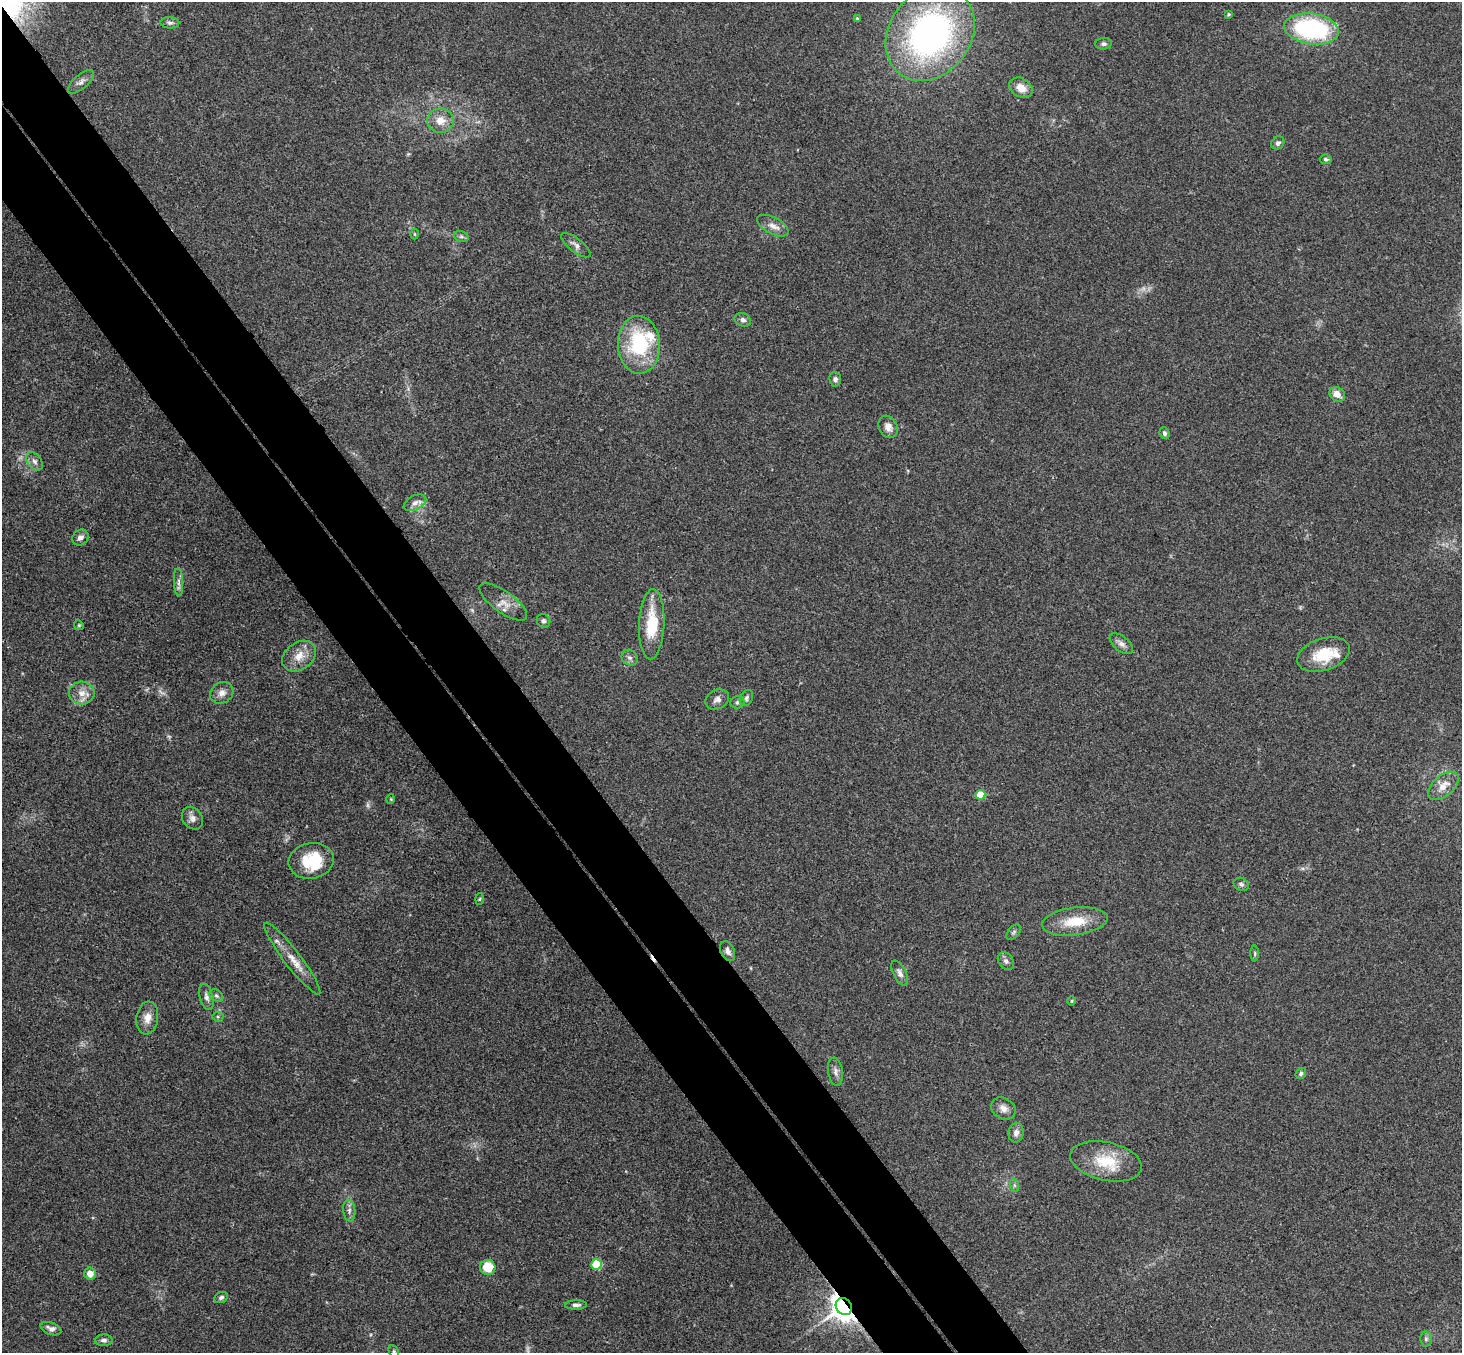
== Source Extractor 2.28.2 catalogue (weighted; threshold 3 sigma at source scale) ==
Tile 11 of 4 x 4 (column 3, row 3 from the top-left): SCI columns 2976-4435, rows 1682-3032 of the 5946 x 5927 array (HDU 1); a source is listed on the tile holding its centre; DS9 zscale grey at full resolution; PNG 1464 x 1355 px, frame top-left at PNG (2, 2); each listed source drawn as its Kron ellipse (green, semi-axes under 4 px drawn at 4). Shown black and unused: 9% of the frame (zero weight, under 3 of 4 exposures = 6% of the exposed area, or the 3 px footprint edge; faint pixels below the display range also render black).
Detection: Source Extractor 2.28.2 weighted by HDU 2 'WHT'; one run over the whole footprint, this tile lists its part. Background 0.208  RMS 0.0083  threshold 0.0373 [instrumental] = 3 sigma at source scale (4.5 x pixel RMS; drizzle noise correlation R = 1.50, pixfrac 1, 0.05/0.05 arcsec/px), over >= 5 px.
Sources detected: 83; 4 too faint to see at this stretch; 1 inside a brighter object's white glare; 1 cosmic-ray / hot-pixel residue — neither listed nor drawn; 3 inside a brighter listed object's ellipse — not listed separately; the other 74 listed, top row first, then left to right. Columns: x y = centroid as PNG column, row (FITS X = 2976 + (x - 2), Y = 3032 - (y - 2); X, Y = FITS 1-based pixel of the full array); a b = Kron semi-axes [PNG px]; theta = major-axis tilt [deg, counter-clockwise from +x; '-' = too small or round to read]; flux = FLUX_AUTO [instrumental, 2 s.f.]
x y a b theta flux
1229 14 4 3 - 1.1
857 18 3 3 - 0.94
170 23 9 5 0 2.4
1311 29 27 15 -8 110
930 34 50 40 52 270
1104 44 8 5 5 2.1
81 82 16 7 40 4.2
1021 88 12 9 -31 9
441 121 13 12 - 10
1278 143 7 6 - 2.3
1326 159 6 5 - 1.9
773 226 17 8 -28 6.2
415 234 5 3 - 0.78
461 236 7 5 -17 1.9
576 245 17 7 -38 4
743 320 8 6 -26 2.7
639 345 29 21 -88 65
835 379 7 6 - 2.4
1337 394 8 6 -36 7.3
888 427 12 9 -61 5.8
1165 433 6 5 - 2
34 461 10 6 -51 3.3
415 503 12 7 27 4.7
80 537 9 7 39 3.4
179 582 14 4 -87 3.3
503 602 28 10 -36 9.8
544 621 7 6 - 2.1
652 624 35 12 87 32
79 625 5 4 - 1
1121 644 14 7 -39 4.4
1323 654 27 16 17 26
299 656 18 13 36 12
630 658 8 7 - 2.7
82 693 13 11 8 8.1
222 693 12 10 34 5.5
746 698 8 6 63 2.2
717 699 12 9 27 4.4
737 702 7 6 - 2
1443 786 18 10 41 10
980 795 5 5 - 28
391 799 5 3 - 0.73
192 818 12 9 -53 4.3
311 861 23 18 10 28
1241 884 8 6 -26 2.1
480 899 6 4 87 0.91
1075 921 33 14 7 23
1014 932 9 5 49 1.8
728 951 10 6 -66 3.7
1255 954 8 4 -90 1.1
292 958 45 8 -53 14
1006 961 10 7 -53 2.9
900 973 14 6 -63 3.7
216 996 7 5 -34 1.8
206 997 13 6 -75 3.8
1072 1001 5 3 - 0.78
218 1017 5 5 - 1.3
147 1018 16 11 82 8.6
835 1072 14 7 -81 4.1
1301 1073 6 5 - 2.1
1003 1108 13 10 -32 5.8
1016 1133 10 7 80 4.2
1106 1161 36 19 -13 31
1014 1185 7 4 -72 1.5
349 1210 11 6 -84 3.3
597 1264 5 5 - 56
488 1267 8 7 - 16
90 1274 6 6 - 7.8
221 1297 7 5 25 2.2
576 1305 11 4 1 2.8
844 1306 9 7 -53 1100
51 1329 11 6 -20 3.9
1426 1339 7 6 - 2
104 1340 8 6 2 2.6
394 1351 6 4 -61 1.4
Overlapping masked pixels (flux is a lower limit): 1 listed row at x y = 844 1306